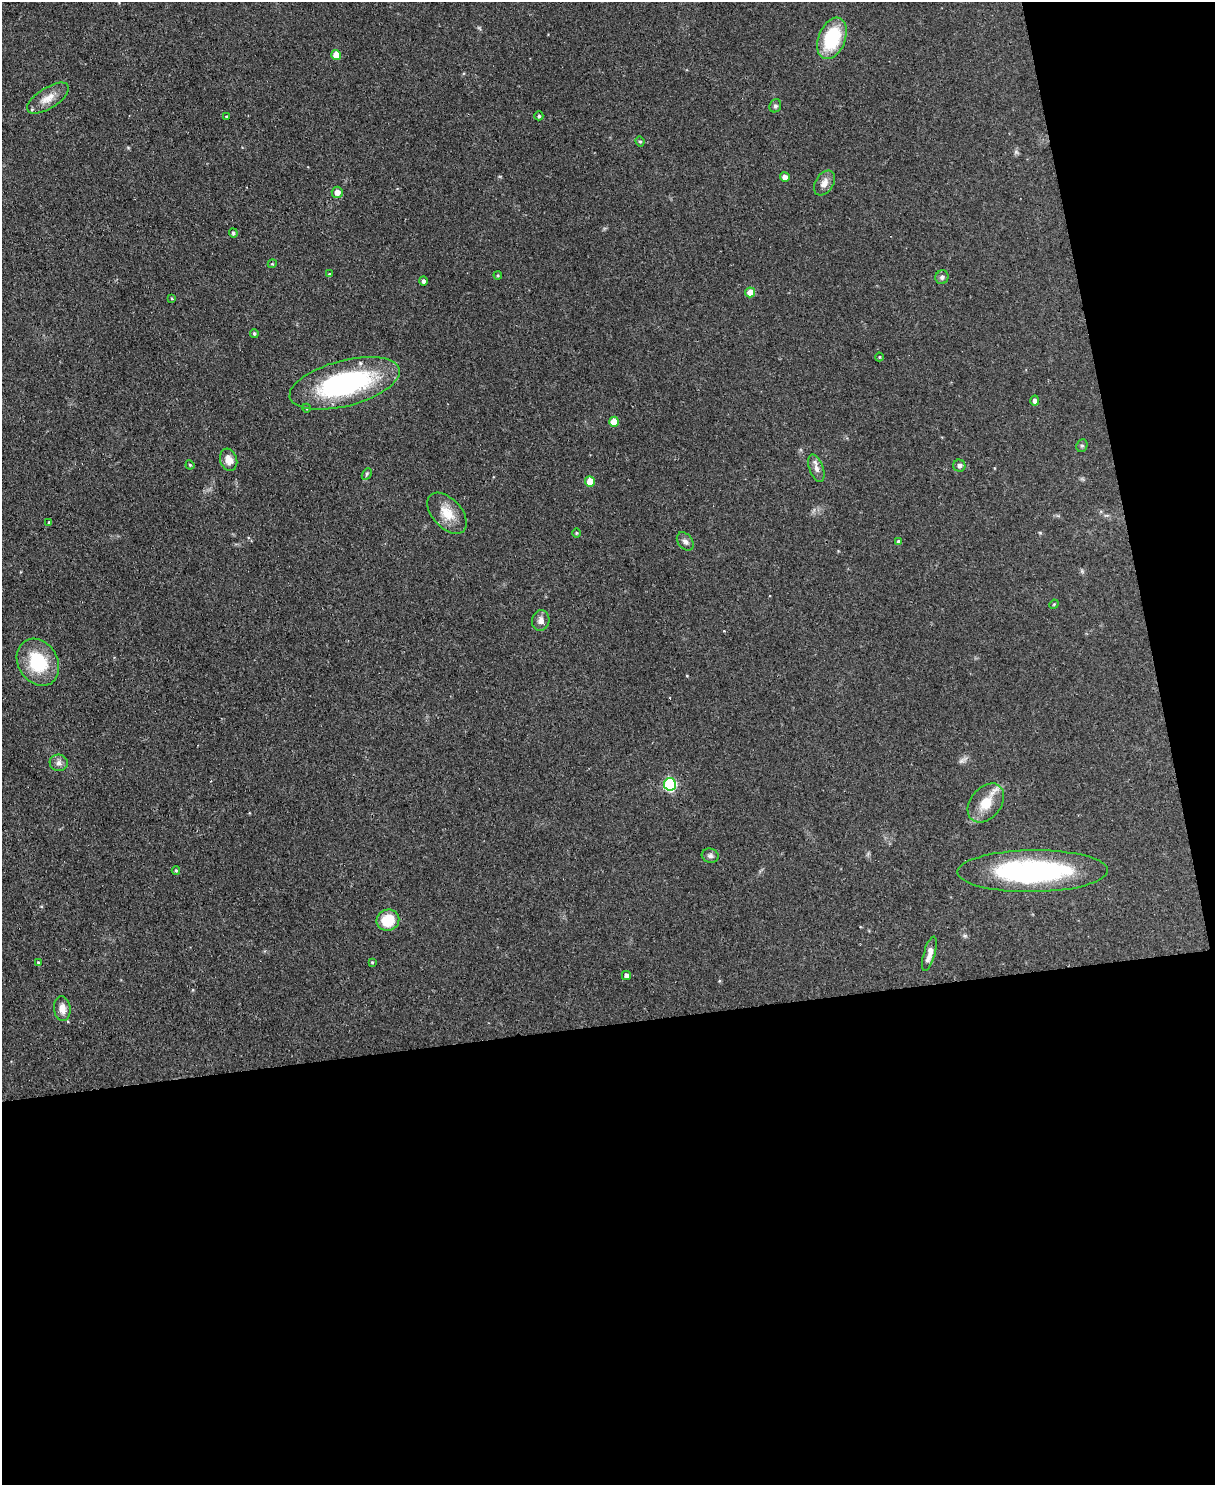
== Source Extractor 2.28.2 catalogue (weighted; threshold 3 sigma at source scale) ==
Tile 12 of 4 x 3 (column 4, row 3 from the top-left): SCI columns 3642-4854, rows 138-1620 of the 4854 x 4838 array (HDU 1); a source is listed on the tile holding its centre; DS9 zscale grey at full resolution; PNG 1217 x 1487 px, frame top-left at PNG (2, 2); each listed source drawn as its Kron ellipse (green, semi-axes under 4 px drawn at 4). Shown black and unused: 36% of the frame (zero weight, under 2 of 3 exposures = <1% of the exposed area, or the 3 px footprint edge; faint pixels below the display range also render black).
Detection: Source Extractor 2.28.2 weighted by HDU 2 'WHT'; one run over the whole footprint, this tile lists its part. Background 0.123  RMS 0.0083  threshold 0.0374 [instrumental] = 3 sigma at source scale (4.5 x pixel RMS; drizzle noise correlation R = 1.50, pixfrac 1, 0.05/0.05 arcsec/px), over >= 5 px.
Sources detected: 53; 2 cosmic-ray / hot-pixel residue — neither listed nor drawn; the other 51 listed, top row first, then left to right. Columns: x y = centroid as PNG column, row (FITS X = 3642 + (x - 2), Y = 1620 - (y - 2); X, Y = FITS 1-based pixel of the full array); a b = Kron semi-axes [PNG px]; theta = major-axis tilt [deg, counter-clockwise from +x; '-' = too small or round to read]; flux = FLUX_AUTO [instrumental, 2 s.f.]
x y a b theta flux
832 38 22 13 68 48
336 55 5 5 - 9.5
48 98 24 10 33 11
775 106 7 5 63 2
226 116 3 3 - 0.87
539 116 4 4 - 1.4
640 142 5 4 - 1.1
785 177 5 4 - 5.3
824 183 13 9 57 6.1
337 192 5 5 - 5.9
233 233 4 4 - 1.6
272 264 4 3 - 0.78
330 274 3 3 - 1.4
498 275 4 4 - 0.91
942 277 7 6 - 2.1
423 281 4 4 - 2
750 292 5 5 - 9.4
172 298 4 3 - 0.99
254 333 4 3 - 1.4
879 357 4 4 - 0.84
345 383 57 23 15 140
1035 400 5 4 - 2.8
306 408 4 3 - 0.67
614 422 5 5 - 14
1082 446 6 5 - 1.5
229 460 11 8 -72 7.7
190 465 4 4 - 0.99
959 466 6 6 - 2.4
816 468 14 7 -70 4.6
367 474 6 4 60 1.2
590 481 5 5 - 10
447 513 24 14 -48 16
49 522 3 3 - 0.91
576 533 5 3 - 0.85
685 541 10 7 -52 3.2
898 541 4 4 - 2.2
1054 604 5 3 - 0.78
541 621 10 8 79 4.9
38 662 25 19 -58 40
59 763 9 8 - 3.6
670 784 6 6 - 93
986 803 22 15 51 19
710 856 8 7 - 2.6
176 870 4 4 - 1
1033 871 75 21 1 150
388 920 11 10 - 20
929 954 18 5 74 6.4
38 962 4 4 - 0.93
372 962 4 3 - 0.79
626 975 5 4 - 3.1
62 1009 12 8 -82 7